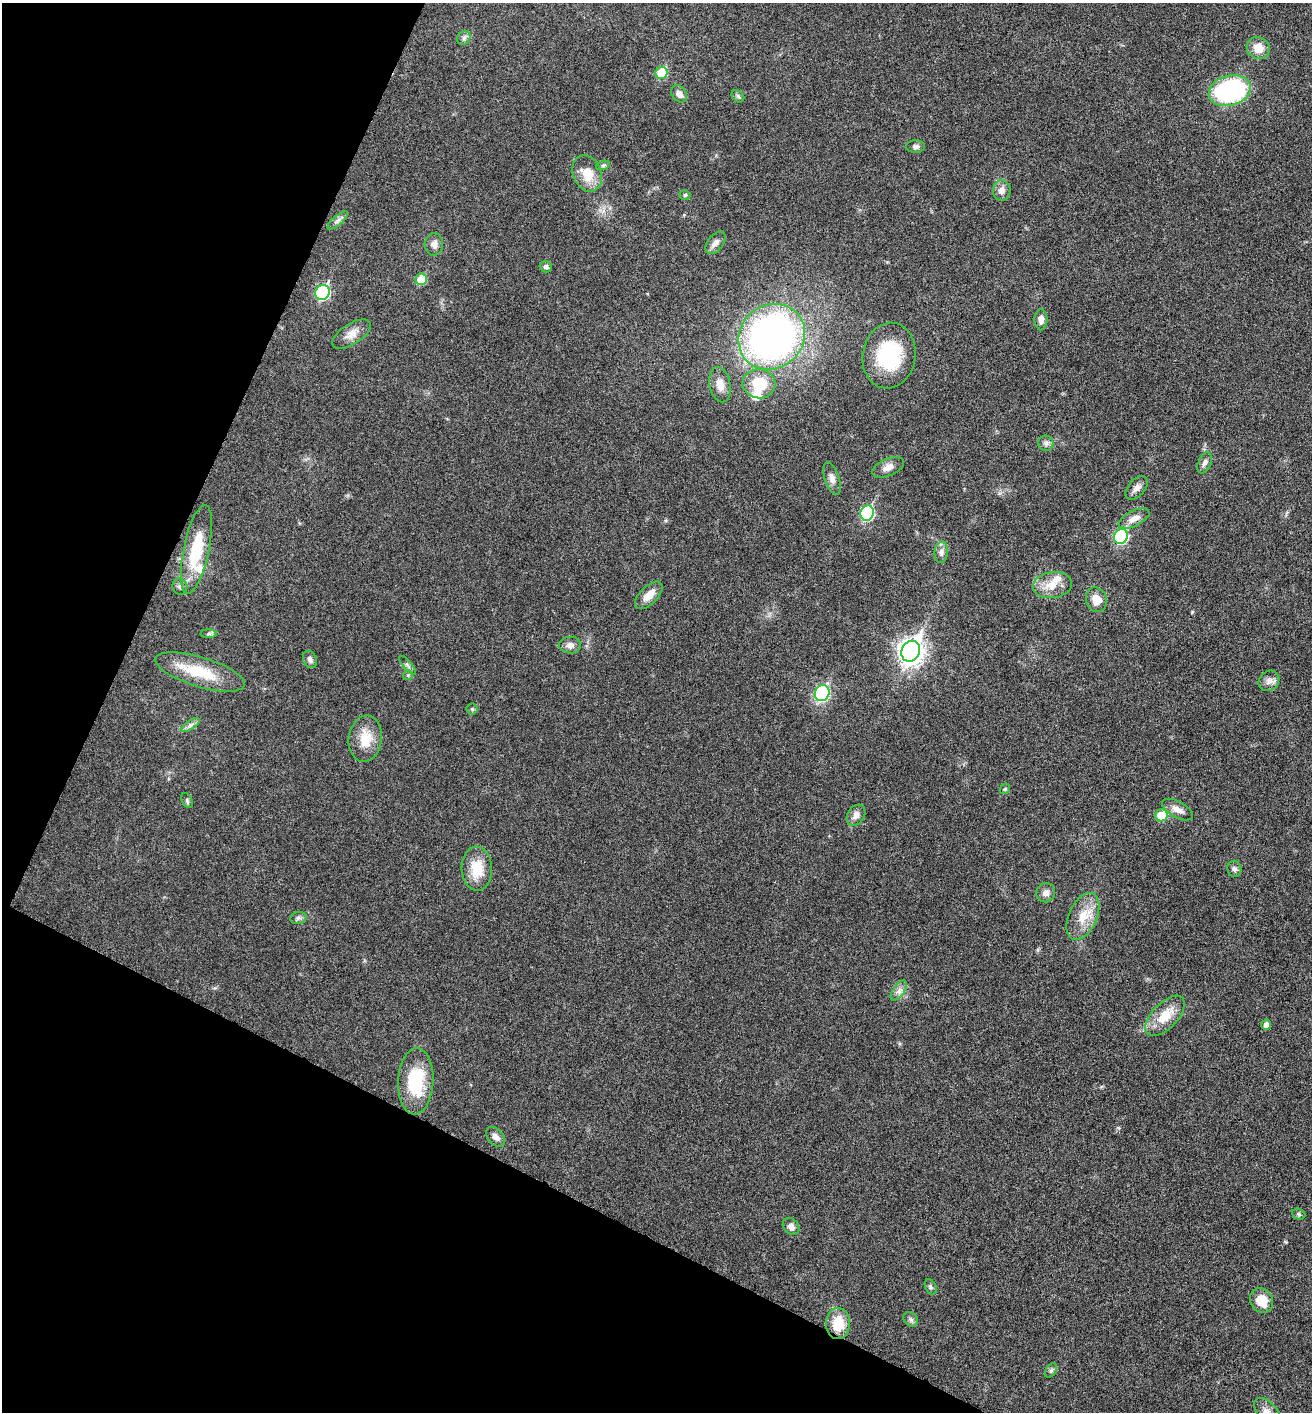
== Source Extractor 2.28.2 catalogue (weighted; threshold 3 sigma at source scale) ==
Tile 9 of 4 x 4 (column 1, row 3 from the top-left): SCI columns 148-1457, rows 1423-2832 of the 5668 x 5660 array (HDU 1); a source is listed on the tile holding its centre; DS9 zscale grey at full resolution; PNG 1314 x 1414 px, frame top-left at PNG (2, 3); each listed source drawn as its Kron ellipse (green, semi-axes under 4 px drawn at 4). Shown black and unused: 24% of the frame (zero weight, under 5 of 9 exposures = <1% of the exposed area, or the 3 px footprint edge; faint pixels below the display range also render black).
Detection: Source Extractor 2.28.2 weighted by HDU 2 'WHT'; one run over the whole footprint, this tile lists its part. Background 0.027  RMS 0.0026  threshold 0.0105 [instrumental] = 3 sigma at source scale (4.09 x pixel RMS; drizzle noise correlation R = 1.36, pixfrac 0.8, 0.05/0.05 arcsec/px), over >= 5 px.
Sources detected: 75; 3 inside a brighter listed object's ellipse — not listed separately; the other 72 listed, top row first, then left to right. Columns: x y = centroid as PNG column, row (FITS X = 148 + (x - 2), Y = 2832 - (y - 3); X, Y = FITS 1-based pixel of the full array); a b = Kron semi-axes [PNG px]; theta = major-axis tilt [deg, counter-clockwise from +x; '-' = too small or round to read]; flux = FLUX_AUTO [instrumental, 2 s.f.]
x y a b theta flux
464 38 7 6 - 0.68
1258 48 12 10 -32 2.9
662 73 6 6 - 8
1230 91 21 15 15 35
679 94 9 7 -54 1.2
738 96 7 5 -45 0.48
915 147 9 6 -1 0.73
603 165 7 4 19 0.46
587 173 19 14 -67 4.8
1002 190 10 9 - 1.5
685 195 5 5 - 0.4
338 220 13 5 40 0.82
715 243 13 7 52 1.3
434 244 11 9 86 1.3
546 267 6 5 - 0.58
421 279 6 5 - 7.4
322 293 8 7 - 30
1041 320 10 6 89 1.3
351 334 22 10 33 2.4
772 337 35 31 40 110
889 356 33 26 80 17
759 384 16 14 -5 6.9
720 385 18 10 -78 2.4
1046 443 8 7 - 0.76
1205 463 11 6 67 0.9
888 467 17 8 23 1.8
832 478 16 7 -71 1.4
1137 488 14 8 48 1.3
867 513 7 7 - 24
1134 518 16 7 26 2.1
1121 536 8 6 61 24
196 549 45 13 78 12
941 552 11 6 84 1
1052 585 19 13 8 3.7
180 586 8 7 - 0.71
649 595 17 8 45 2.6
1096 600 12 10 -71 2.9
208 634 8 4 0 0.51
570 645 11 8 -1 1.2
911 651 11 9 64 190
310 660 9 6 -62 0.77
407 665 12 3 -49 0.43
200 672 46 14 -17 9.7
408 675 5 5 - 0.32
1269 681 11 9 44 1.3
822 693 8 7 - 31
472 709 5 5 - 0.38
190 725 11 4 33 0.76
365 739 23 16 82 5
1005 789 6 4 46 0.34
187 800 8 5 -65 0.45
1178 810 17 8 -29 2
856 815 11 8 56 1.4
1161 815 6 6 - 6.3
477 869 22 15 -87 6.1
1234 869 8 7 - 0.75
1046 893 10 9 - 1.3
1083 916 25 14 66 4.8
298 918 8 6 14 0.68
899 991 11 5 55 1.1
1165 1016 25 12 46 5.3
1266 1025 5 5 - 1.2
416 1081 33 17 87 13
495 1137 12 7 -48 1.3
1299 1214 7 5 -22 0.37
791 1226 9 7 -45 1.3
931 1287 8 5 -61 0.49
1262 1301 12 11 - 4.2
911 1319 8 6 -44 0.64
838 1324 15 12 89 5.8
1051 1370 8 5 55 0.54
1267 1412 17 9 -50 1.9
Isophote crosses this tile's border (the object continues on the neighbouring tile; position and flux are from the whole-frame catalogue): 1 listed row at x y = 1267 1412
Unlisted compact peaks at least as high as the median listed source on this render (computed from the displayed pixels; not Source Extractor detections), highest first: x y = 1192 612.